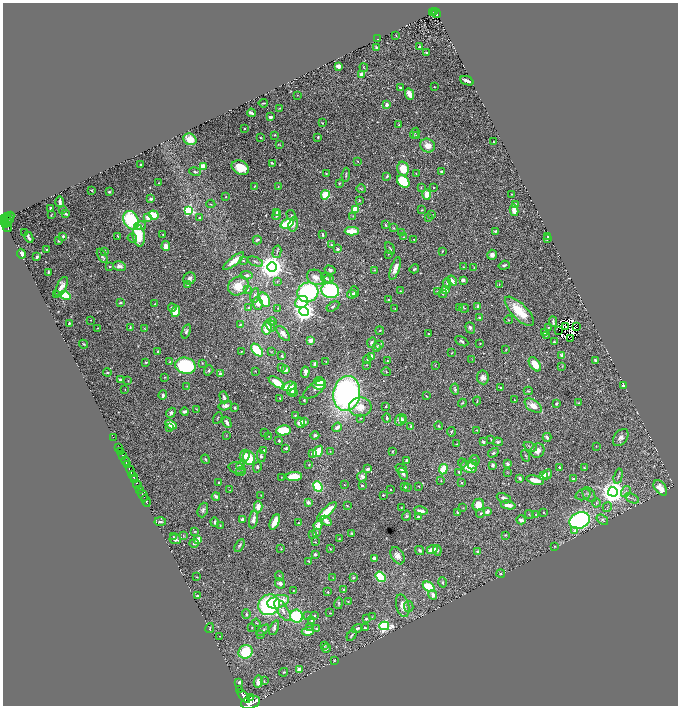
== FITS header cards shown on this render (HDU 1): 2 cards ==
NAXIS1  =                 1351
NAXIS2  =                 1407

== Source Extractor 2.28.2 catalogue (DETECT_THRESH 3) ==
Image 1351 x 1407 px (HDU 1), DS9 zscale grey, zoomed out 1/2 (1 PNG px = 2 x 2 image px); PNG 680 x 708 px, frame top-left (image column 2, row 1406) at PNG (3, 3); each listed source drawn as its Kron ellipse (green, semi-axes under 4 px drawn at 4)
Background 1.06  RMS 0.022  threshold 0.0658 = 3 sigma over >= 5 px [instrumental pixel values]
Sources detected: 676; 50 cannot appear on this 1/2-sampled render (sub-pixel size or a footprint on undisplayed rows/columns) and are neither listed nor drawn; of the other 626, the 500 brightest by FLUX_AUTO listed and drawn (126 fainter detections omitted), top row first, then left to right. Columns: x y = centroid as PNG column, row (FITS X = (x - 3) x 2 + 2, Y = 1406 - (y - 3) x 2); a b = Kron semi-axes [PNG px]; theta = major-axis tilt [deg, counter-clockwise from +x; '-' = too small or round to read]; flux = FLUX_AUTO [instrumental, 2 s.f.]
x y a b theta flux
435 12 2 2 - 96
432 13 2 1 - 14
436 13 5 2 - 120
396 35 3 2 - 2.7
378 39 2 2 - 17
376 47 3 2 - 7.8
419 47 4 3 - 8.3
426 53 3 2 - 4.5
338 66 4 3 - 31
364 68 4 3 - 3.9
362 74 3 3 - 43
467 81 7 2 -21 22
434 87 2 2 - 2.8
400 88 4 2 - 11
409 94 6 4 -67 44
297 95 3 2 - 2.4
263 103 4 2 - 5.7
387 105 3 3 - 18
280 108 3 2 - 2.3
251 113 4 2 - 14
270 117 3 2 - 19
322 123 3 2 - 4.9
399 125 3 2 - 4.2
244 129 2 2 - 3.5
415 133 6 2 60 3.5
275 135 3 3 - 3.7
417 136 4 3 - 9.3
318 137 3 3 - 8
261 138 3 2 - 4.5
190 139 7 5 -32 56
494 142 2 2 - 4.6
279 145 4 2 - 3.1
428 146 7 6 - 44
357 161 2 2 - 2.5
272 163 4 2 - 5.2
140 165 2 2 - 3.8
203 166 4 3 - 50
240 168 9 6 -26 100
403 169 7 5 -75 87
442 171 4 3 - 12
195 172 6 4 -13 8.7
326 174 3 3 - 3.8
416 174 2 1 - 2.9
346 175 7 2 84 4.8
387 176 3 2 - 7
403 181 7 5 -46 220
159 183 2 1 - 2.3
339 183 3 2 - 6
255 186 3 2 - 3.3
278 187 3 2 - 5.1
421 187 2 2 - 2.8
434 187 2 2 - 5.4
361 189 5 4 - 4.2
92 191 3 2 - 3.1
109 192 2 2 - 11
427 194 5 3 - 64
512 194 2 2 - 2.9
325 195 4 3 - 250
226 197 2 2 - 3.8
151 199 3 3 - 11
359 200 3 2 - 4.1
60 202 5 2 - 22
211 204 4 2 - 3.8
516 204 4 3 - 8.7
50 208 2 2 - 28
355 209 4 3 - 80
62 210 2 2 - 2.6
189 210 4 3 - 540
422 210 2 2 - 3.1
514 210 6 3 -77 43
277 212 3 3 - 17
66 214 3 2 - 11
51 215 3 1 - 2.5
154 215 5 3 - 150
277 215 5 3 - 14
291 215 5 4 - 7.7
432 215 4 2 - 2.8
10 216 4 2 - 52
353 216 4 4 - 4.6
8 217 2 1 - 44
148 217 3 3 - 40
429 217 4 2 - 4.1
199 218 3 2 - 6
4 219 4 2 - 630
7 219 8 2 38 290
9 219 3 1 - 150
131 220 10 7 -62 420
5 222 2 1 - 120
7 223 2 1 - 120
6 224 2 1 - 110
287 224 7 4 21 140
293 224 7 4 74 16
385 225 2 2 - 7.8
140 226 6 3 14 18
7 227 5 2 - 300
393 228 4 3 - 3.6
352 231 7 4 0 87
495 231 2 2 - 8.5
25 233 2 2 - 3.7
402 233 3 3 - 7.9
322 234 4 2 - 8.9
163 235 2 2 - 2.3
63 236 3 3 - 6.7
118 236 3 2 - 4.6
139 236 11 6 -84 150
29 237 6 2 -64 15
404 237 3 3 - 5.7
548 237 3 3 - 9
132 238 5 4 - 6.9
547 239 3 2 - 6.1
257 240 4 2 - 8.1
414 240 2 2 - 2.5
58 241 3 3 - 5
331 245 3 3 - 4.8
166 246 5 4 - 46
390 248 6 2 -58 5.8
338 249 2 2 - 15
47 250 2 2 - 8.4
105 251 3 2 - 3.8
442 251 2 2 - 4.8
277 252 6 3 77 5.5
21 254 5 3 - 19
388 254 3 2 - 2.4
492 255 5 4 - 23
102 256 8 3 -60 13
37 257 4 2 - 13
234 261 13 4 38 54
243 261 3 3 - 4.9
256 262 8 2 -23 5.8
504 265 5 3 - 12
110 266 3 2 - 3.8
119 266 6 4 -10 20
272 267 5 4 - 5900
464 267 3 3 - 2.8
395 268 12 4 71 37
474 268 2 2 - 3.1
414 269 5 2 - 7.5
330 270 5 4 - 9.6
375 270 3 2 - 2.5
48 272 4 2 - 7.7
247 275 6 3 -3 11
315 277 9 7 -34 48
189 278 6 5 - 23
326 278 6 4 -48 8
329 279 4 4 - 12
463 280 2 2 - 69
452 281 5 3 - 23
277 282 3 2 - 2.3
447 283 5 3 - 7.6
188 285 4 3 - 3.9
499 285 3 2 - 3.5
238 286 11 9 32 76
61 287 10 5 64 36
446 289 3 3 - 80
248 290 3 2 - 3.5
330 290 9 7 -17 530
401 291 2 2 - 3
308 292 10 9 - 540
355 292 5 3 - 17
437 292 2 2 - 11
352 294 5 3 - 31
443 294 4 3 - 5.9
57 295 3 2 - 2.9
65 295 5 4 - 110
255 295 8 4 80 12
264 300 7 5 -64 150
388 300 2 2 - 7.9
302 302 7 5 31 110
120 303 3 2 - 8.3
258 303 6 4 -85 22
155 304 2 2 - 3.6
333 306 7 4 31 8.6
249 307 3 2 - 6.4
478 307 3 3 - 17
172 308 4 3 - 10
278 308 3 2 - 2.5
395 308 2 2 - 2.5
459 308 3 2 - 3.2
464 308 5 3 - 4.5
176 311 6 4 70 120
519 311 19 7 -45 130
304 312 4 4 - 3000
480 317 3 3 - 6.4
91 320 2 1 - 2.3
509 320 4 2 - 3.2
272 322 4 3 - 5.7
553 322 5 2 - 8.3
69 323 3 2 - 7.3
240 324 3 2 - 3.8
270 325 6 4 -68 13
566 326 2 1 - 2.7
130 327 3 2 - 5.9
267 327 7 4 78 80
548 327 2 2 - 3.1
577 327 2 1 - 5.7
97 328 2 2 - 3.1
144 328 4 3 - 3.7
470 328 6 4 -70 11
186 331 7 4 72 11
380 331 4 3 - 4.5
559 331 2 1 - 2.3
544 332 3 2 - 9.1
283 333 9 4 -50 26
428 334 2 2 - 4.4
546 335 4 2 - 2.8
571 339 2 1 - 2.5
310 341 3 3 - 38
462 341 7 3 -28 9.2
371 342 5 4 - 12
554 342 3 3 - 7.2
480 343 3 2 - 3.6
84 344 4 2 - 4.4
379 345 5 4 - 6.8
377 347 4 3 - 15
257 350 7 4 -47 240
506 350 3 2 - 2.7
158 351 3 3 - 5.9
241 351 2 2 - 4.7
271 352 3 3 - 3.3
451 353 3 3 - 3.4
562 355 2 2 - 63
282 356 3 3 - 7.3
371 357 3 3 - 51
472 359 3 2 - 2.3
367 360 4 3 - 5.6
596 360 4 2 - 10
388 361 3 2 - 5.6
146 362 3 2 - 5.3
170 362 3 3 - 6.5
326 362 2 2 - 2.4
202 363 3 3 - 4
315 364 4 3 - 15
535 364 8 5 -55 70
366 365 4 2 - 2.5
435 365 4 2 - 2.4
185 366 10 8 -12 380
562 366 3 3 - 3.8
281 367 3 2 - 4
209 370 5 4 - 7.8
286 370 3 3 - 25
255 371 2 2 - 2.6
305 372 5 3 - 17
386 372 5 2 - 5.4
107 373 4 2 - 5.4
220 374 3 3 - 11
165 377 2 2 - 3.1
483 377 7 5 -82 24
120 379 3 2 - 11
128 381 4 3 - 3.4
320 381 5 3 - 58
277 382 9 4 -33 95
319 384 7 5 -6 47
623 385 3 2 - 6.3
187 386 3 3 - 2.6
289 386 7 4 16 79
501 388 4 2 - 5.3
292 389 6 3 59 29
314 389 13 6 37 11
455 389 5 3 - 8.9
125 390 2 2 - 2.3
528 391 4 2 - 4.8
293 392 2 2 - 41
347 393 17 13 82 1400
163 395 5 3 - 16
426 396 3 2 - 3.9
224 397 6 3 -71 18
280 399 3 2 - 4.4
304 400 2 2 - 5.4
514 400 2 2 - 2.9
477 401 4 3 - 4.5
462 403 4 3 - 4.6
556 403 3 2 - 7.6
579 403 3 2 - 4.2
225 406 7 4 14 16
386 406 2 2 - 6.5
533 406 10 5 -34 42
360 407 11 9 0 53
235 408 3 2 - 9.6
196 409 3 2 - 2.5
185 412 4 2 - 15
171 413 5 4 - 19
295 415 4 3 - 4.1
218 418 6 3 62 4.4
360 418 3 3 - 3.1
387 418 4 2 - 10
404 419 3 3 - 12
401 420 6 5 - 27
305 421 3 2 - 7.6
227 422 6 2 -61 19
300 423 5 5 - 29
171 425 6 3 -29 69
411 426 3 3 - 6
438 426 4 3 - 5.6
169 427 4 3 - 8.8
337 427 5 3 - 25
284 430 7 5 7 110
477 430 3 2 - 2.4
451 432 5 2 - 5
265 433 3 2 - 5.7
226 435 4 2 - 2.3
315 435 4 4 - 12
269 436 2 2 - 2.8
547 437 4 3 - 14
113 438 2 1 - 26
621 438 10 6 53 21
491 439 4 2 - 3.6
279 441 3 3 - 5.9
483 442 3 3 - 9.8
498 442 5 3 - 7.7
457 444 2 2 - 3.4
596 446 3 2 - 2.2
530 447 7 3 -23 7.4
119 448 2 2 - 94
286 448 3 3 - 6.6
264 451 4 3 - 10
318 451 6 3 57 140
330 451 4 3 - 3.6
392 451 3 2 - 3.5
538 451 7 6 - 31
121 452 2 1 - 270
313 453 4 3 - 27
493 453 6 3 33 7.5
123 456 3 2 - 420
245 456 6 5 - 31
261 456 6 4 -80 10
525 456 6 3 -71 4.9
249 458 7 5 -73 160
205 459 5 3 - 7
406 460 4 3 - 10
475 460 5 4 - 7.6
125 461 4 2 - 2100
462 463 4 3 - 4.4
309 464 2 2 - 3.1
507 464 3 3 - 16
127 465 2 2 - 740
241 465 5 3 - 19
473 465 5 4 - 11
493 465 3 2 - 11
257 467 5 3 - 7.9
469 467 8 5 -21 77
559 467 2 2 - 12
237 468 8 5 -17 13
584 468 3 2 - 4.1
367 469 4 2 - 12
401 469 6 3 -22 26
443 469 5 4 - 130
130 470 5 2 - 4100
241 472 5 4 - 10
459 472 4 3 - 6.8
507 473 3 2 - 2.4
403 474 6 3 -59 15
547 474 5 3 - 16
133 476 5 2 - 760
294 476 8 4 1 130
362 476 5 5 - 17
543 476 4 4 - 99
618 476 8 3 75 7
281 477 2 1 - 2.2
520 478 4 2 - 9.4
573 479 3 3 - 6.5
135 480 3 1 - 700
441 480 3 3 - 2.8
535 480 9 3 -15 62
219 483 3 2 - 5
462 483 2 2 - 7.7
137 484 4 2 - 980
344 485 2 2 - 2.5
362 485 3 2 - 8
419 486 2 2 - 2.4
318 487 5 4 - 220
405 487 3 2 - 6.8
407 488 3 2 - 4.7
660 488 9 5 -53 60
140 489 3 2 - 150
230 490 3 2 - 2.3
391 490 2 2 - 5.4
613 492 5 4 - 5600
626 492 6 4 57 12
589 494 8 5 -57 15
143 495 6 2 -61 2100
261 495 3 2 - 2.2
383 495 2 2 - 6.1
583 495 7 5 18 13
216 496 4 2 - 16
504 498 7 4 -22 16
632 498 7 2 -28 7.1
146 501 6 2 -66 1800
308 502 2 2 - 55
596 503 4 3 - 5.3
347 505 2 2 - 3.2
478 505 6 5 - 54
508 505 7 3 -13 38
258 507 5 4 - 43
607 507 5 3 - 6.7
401 508 3 2 - 2.6
463 508 2 2 - 2.5
203 510 7 5 70 12
327 511 12 3 43 120
421 511 7 3 -9 18
487 511 3 3 - 22
458 512 3 2 - 7.8
544 512 2 2 - 3.4
481 513 4 3 - 6.2
529 514 4 3 - 3.7
536 514 2 2 - 7.8
407 516 5 3 - 7.3
418 517 4 3 - 9.1
242 519 3 2 - 13
253 519 9 4 80 29
521 520 5 4 - 20
580 520 10 8 21 1100
602 520 6 4 -38 8.3
160 521 6 3 -3 7.8
326 521 6 4 -42 23
215 522 5 3 - 9.7
275 522 8 3 66 79
298 523 2 2 - 2.7
220 525 3 2 - 4
318 525 5 3 - 59
574 531 3 3 - 13
195 532 3 3 - 2.9
317 532 4 3 - 4.2
351 533 3 3 - 5.2
313 534 3 3 - 7
183 535 3 3 - 3.2
505 535 4 3 - 3.6
173 537 3 3 - 4
175 539 6 5 - 14
339 539 3 2 - 3.1
198 540 3 3 - 150
315 542 3 2 - 2.8
194 543 5 3 - 8.3
239 545 7 2 59 7.9
555 546 2 2 - 2.8
281 549 2 2 - 3.1
330 549 3 2 - 4
420 550 5 3 - 13
432 550 5 3 - 61
437 550 5 4 - 9.7
477 551 2 2 - 6.8
315 554 3 3 - 11
397 556 9 6 -60 33
374 558 4 3 - 14
309 561 3 2 - 6.8
501 574 4 3 - 4
279 576 5 4 - 5.6
197 577 2 2 - 2.3
353 577 3 3 - 8.5
381 577 5 4 - 250
333 578 3 2 - 2.4
443 582 5 3 - 7.6
280 583 5 4 - 20
429 587 6 4 -34 200
344 589 3 2 - 4.7
293 590 2 2 - 3.5
328 592 2 2 - 3.3
433 595 5 3 - 22
197 596 3 3 - 7.5
278 602 11 6 17 77
348 602 3 2 - 2.9
339 603 6 4 79 7.3
269 605 11 10 - 690
403 606 11 6 -75 48
409 606 5 5 - 9.4
283 610 12 5 -56 31
330 613 3 2 - 2.2
246 614 5 3 - 6.7
297 616 6 6 - 380
308 616 4 3 - 3.4
314 616 2 2 - 7.9
372 617 3 2 - 2.3
366 619 3 2 - 6.7
312 621 3 3 - 13
256 623 4 2 - 3.9
384 626 5 4 - 800
252 627 3 3 - 2.8
309 627 4 3 - 4.6
210 628 5 2 - 3.6
274 628 7 4 68 11
365 628 3 2 - 9.3
316 629 4 3 - 4.4
357 629 5 3 - 14
263 630 7 3 39 12
308 631 6 3 5 67
260 635 3 3 - 3.1
352 635 6 2 59 7
220 636 2 2 - 3.4
324 645 3 3 - 3.4
326 648 4 3 - 7.9
246 652 7 6 - 160
334 660 3 2 - 2.6
299 669 4 3 - 29
284 672 4 3 - 4.9
264 681 3 2 - 2.6
239 682 3 3 - 11
258 682 6 4 80 29
239 689 2 1 - 120
244 696 8 4 -49 5400
250 698 3 1 - 970
250 702 10 6 18 10000
At the frame edge (FLAGS 8, measured only in part): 1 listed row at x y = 250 702
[126 fainter detections neither listed nor drawn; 50 sub-pixel or undisplayed-footprint detections neither listed nor drawn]